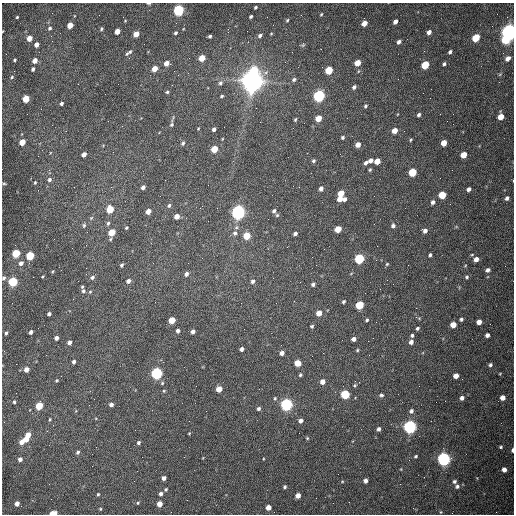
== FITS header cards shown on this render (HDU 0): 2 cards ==
NAXIS1  =                  512 /fastest changing axis
NAXIS2  =                  512 /next to fastest changing axis

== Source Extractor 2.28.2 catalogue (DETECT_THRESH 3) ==
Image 512 x 512 px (HDU 0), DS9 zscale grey, 1 PNG px = 1 image px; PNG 516 x 516 px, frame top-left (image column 1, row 512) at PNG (2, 3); no overlay
Background 1550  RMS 24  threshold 70.6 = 3 sigma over >= 5 px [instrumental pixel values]
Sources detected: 216; all 216 listed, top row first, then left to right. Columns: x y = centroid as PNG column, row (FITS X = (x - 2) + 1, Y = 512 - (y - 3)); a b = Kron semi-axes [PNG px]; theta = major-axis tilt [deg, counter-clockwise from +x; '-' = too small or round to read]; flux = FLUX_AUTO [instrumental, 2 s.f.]
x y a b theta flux
148 3 5 2 - 2.3e+03
255 7 3 3 - 2.3e+03
178 10 5 5 - 2.6e+05
321 14 4 3 - 1.6e+03
251 16 3 3 - 2.5e+03
17 17 3 3 - 1.5e+03
287 20 4 3 - 1.7e+03
125 21 4 3 - 1.2e+03
395 22 4 4 - 7.4e+03
364 23 5 4 - 1.6e+04
70 25 5 4 - 1.8e+04
50 28 5 4 - 2.8e+03
101 29 4 4 - 2.3e+03
117 31 5 4 - 1.6e+04
429 32 4 4 - 6.6e+03
509 32 6 5 - 1.1e+06
175 33 4 3 - 2.6e+03
136 34 5 4 - 2.0e+04
271 34 4 3 - 1.3e+03
51 36 3 2 - 1.5e+03
210 36 3 3 - 3.2e+03
260 36 4 4 - 3.7e+03
29 38 5 4 - 1.9e+04
476 38 5 4 - 5.6e+04
505 40 6 5 - 4.6e+04
399 42 4 3 - 4.7e+03
36 45 4 4 - 8.9e+03
303 45 6 5 - 2.3e+03
321 49 2 2 - 7.7e+02
130 51 7 5 32 3.6e+03
450 52 4 3 - 3.5e+03
202 58 5 4 - 2.6e+04
508 58 6 5 - 8.4e+03
14 60 3 2 - 2.1e+03
35 61 4 4 - 1.2e+04
166 63 5 4 - 1.0e+04
357 63 5 4 - 2.2e+04
444 64 4 3 - 2.9e+03
425 65 5 5 - 6.2e+04
33 69 4 3 - 3.4e+03
155 69 5 4 - 1.5e+04
329 70 5 4 - 6.9e+04
254 71 6 5 - 5.7e+04
500 74 6 4 19 1.7e+03
12 77 4 3 - 1.7e+03
294 79 6 5 - 3.3e+03
252 81 8 7 - 2.2e+06
220 83 6 5 - 3.7e+03
354 87 5 4 - 3.9e+03
167 92 4 4 - 1.9e+03
105 94 2 2 - 6.5e+02
222 96 5 3 - 2.0e+03
319 96 5 5 - 3.5e+05
26 99 5 4 - 4.4e+04
61 103 4 3 - 3.5e+03
365 106 4 3 - 2.7e+03
419 115 4 3 - 3.6e+03
501 117 5 4 - 2.1e+04
318 118 5 4 - 2.3e+04
295 120 4 3 - 2.0e+03
171 125 5 4 - 2.4e+03
293 128 2 2 - 7.5e+02
198 129 3 3 - 1.2e+03
214 129 4 3 - 4.1e+03
394 131 5 4 - 1.4e+04
343 137 4 3 - 2.6e+03
411 140 4 3 - 1.6e+03
22 142 5 4 - 2.5e+04
183 143 5 4 - 3.1e+03
444 143 5 4 - 1.8e+04
358 145 5 4 - 1.2e+04
214 149 5 4 - 3.5e+04
84 154 4 4 - 8.0e+03
463 155 5 4 - 2.6e+04
370 160 4 4 - 6.7e+03
313 161 4 4 - 2.7e+03
377 161 5 4 - 2.2e+04
366 163 5 4 - 4.6e+03
370 170 4 4 - 2.0e+03
412 172 5 5 - 6.6e+04
49 179 6 5 - 4.1e+03
35 182 4 4 - 1.6e+03
4 184 5 3 - 1.7e+03
143 187 4 4 - 5.7e+03
299 187 2 2 - 1.1e+03
321 189 5 4 - 6.2e+03
469 189 4 4 - 5.6e+03
341 193 5 4 - 2.6e+04
442 195 5 5 - 4.9e+04
507 198 5 4 - 4.2e+03
340 199 5 4 - 1.2e+04
344 199 4 3 - 4.2e+03
433 202 5 4 - 5.2e+03
169 205 5 4 - 2.9e+03
110 209 5 5 - 4.5e+04
148 211 4 4 - 1.5e+04
274 211 5 4 - 3.8e+03
238 212 6 5 - 7.1e+05
277 215 5 5 - 2.3e+03
177 216 4 4 - 1.3e+04
91 218 6 4 45 2.3e+03
108 223 5 4 - 3.4e+03
84 225 7 5 76 2.7e+03
393 226 5 5 - 4.6e+03
126 228 3 3 - 1.7e+03
338 229 5 4 - 2.9e+04
425 231 5 5 - 6.1e+03
112 232 5 4 - 4.2e+04
235 233 8 6 73 5.9e+03
295 234 4 3 - 4.0e+03
247 236 5 5 - 3.8e+04
16 253 5 4 - 7.0e+04
430 255 4 3 - 2.8e+03
30 256 5 4 - 8.2e+04
359 259 5 5 - 1.7e+05
476 259 5 5 - 9.2e+03
21 263 5 5 - 6.5e+03
387 264 5 4 - 1.7e+03
121 265 4 3 - 2.6e+03
487 270 5 4 - 4.9e+03
186 274 4 4 - 5.5e+03
43 276 3 2 - 1.3e+03
92 277 6 5 - 4.2e+03
467 277 5 4 - 2.5e+03
4 278 5 5 - 3.7e+03
128 281 4 4 - 6.0e+03
253 281 5 5 - 4.4e+03
13 282 5 5 - 1.5e+05
313 284 5 4 - 3.7e+03
82 287 4 4 - 1.8e+03
83 291 5 5 - 3.2e+03
90 292 5 4 - 2.0e+03
343 302 4 3 - 2.7e+03
276 303 2 2 - 8.7e+02
360 305 5 5 - 6.7e+04
319 313 5 4 - 1.6e+04
49 314 4 3 - 4.1e+03
381 319 2 2 - 8.1e+02
461 319 4 4 - 3.0e+03
172 320 5 4 - 3.4e+04
367 320 4 3 - 2.3e+03
479 322 4 4 - 1.1e+04
453 325 5 4 - 2.0e+04
312 326 4 3 - 2.2e+03
417 328 4 3 - 3.0e+03
178 331 4 4 - 4.3e+03
31 332 4 3 - 5.7e+03
193 332 4 4 - 6.2e+03
6 333 5 3 - 2.9e+03
412 335 4 4 - 2.8e+03
487 335 4 4 - 5.3e+03
56 338 4 4 - 6.9e+03
353 339 4 4 - 6.6e+03
69 342 4 4 - 6.3e+03
411 342 5 4 - 6.7e+03
242 349 4 4 - 4.9e+03
357 350 4 3 - 1.6e+03
282 353 4 4 - 7.6e+03
74 362 4 3 - 4.6e+03
298 363 5 4 - 3.2e+04
490 365 5 4 - 3.2e+03
26 369 4 4 - 1.4e+04
156 373 5 5 - 3.5e+05
300 375 4 4 - 2.3e+03
456 376 4 4 - 1.2e+04
56 380 4 4 - 1.8e+03
322 382 5 4 - 1.1e+04
162 383 5 5 - 2.2e+03
355 385 5 4 - 2.2e+03
219 389 5 4 - 2.2e+04
345 394 5 5 - 1.1e+05
381 395 6 5 - 2.9e+03
275 398 5 3 - 1.9e+03
462 398 5 4 - 5.8e+03
502 398 5 5 - 1.0e+04
14 402 4 3 - 2.1e+03
286 404 5 5 - 4.3e+05
111 405 4 4 - 5.6e+03
39 406 5 4 - 5.0e+04
258 408 4 4 - 3.5e+03
411 411 6 5 - 4.5e+03
50 419 4 3 - 1.7e+03
301 421 4 4 - 6.3e+03
410 427 5 5 - 5.7e+05
379 429 4 4 - 4.3e+03
189 433 3 3 - 1.2e+03
28 435 4 4 - 1.7e+04
307 438 4 4 - 1.6e+03
26 439 5 4 - 1.6e+04
22 442 4 4 - 9.8e+03
138 443 4 3 - 2.9e+03
501 447 5 4 - 2.3e+03
512 450 5 3 - 3.8e+03
78 452 5 4 - 3.3e+03
416 456 4 3 - 2.0e+03
20 459 4 4 - 5.7e+03
444 459 5 5 - 6.2e+05
504 470 4 4 - 8.2e+03
164 478 4 4 - 7.0e+03
342 481 5 3 - 1.4e+03
365 481 4 4 - 6.3e+03
454 481 5 5 - 3.4e+03
457 486 6 5 - 4.0e+03
285 487 4 3 - 2.9e+03
166 489 3 3 - 2.2e+03
98 494 3 3 - 1.8e+03
161 494 4 4 - 4.8e+03
298 495 4 4 - 1.3e+04
316 498 2 2 - 3.4e+03
138 503 4 4 - 1.7e+03
17 504 4 4 - 9.4e+03
159 504 4 4 - 1.4e+04
268 507 4 4 - 1.3e+04
100 509 3 3 - 1.4e+03
441 512 5 3 - 1.4e+03
53 513 5 3 - 2.6e+04
At the frame edge (FLAGS 8, measured only in part): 5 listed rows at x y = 148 3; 509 32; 4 278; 512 450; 53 513